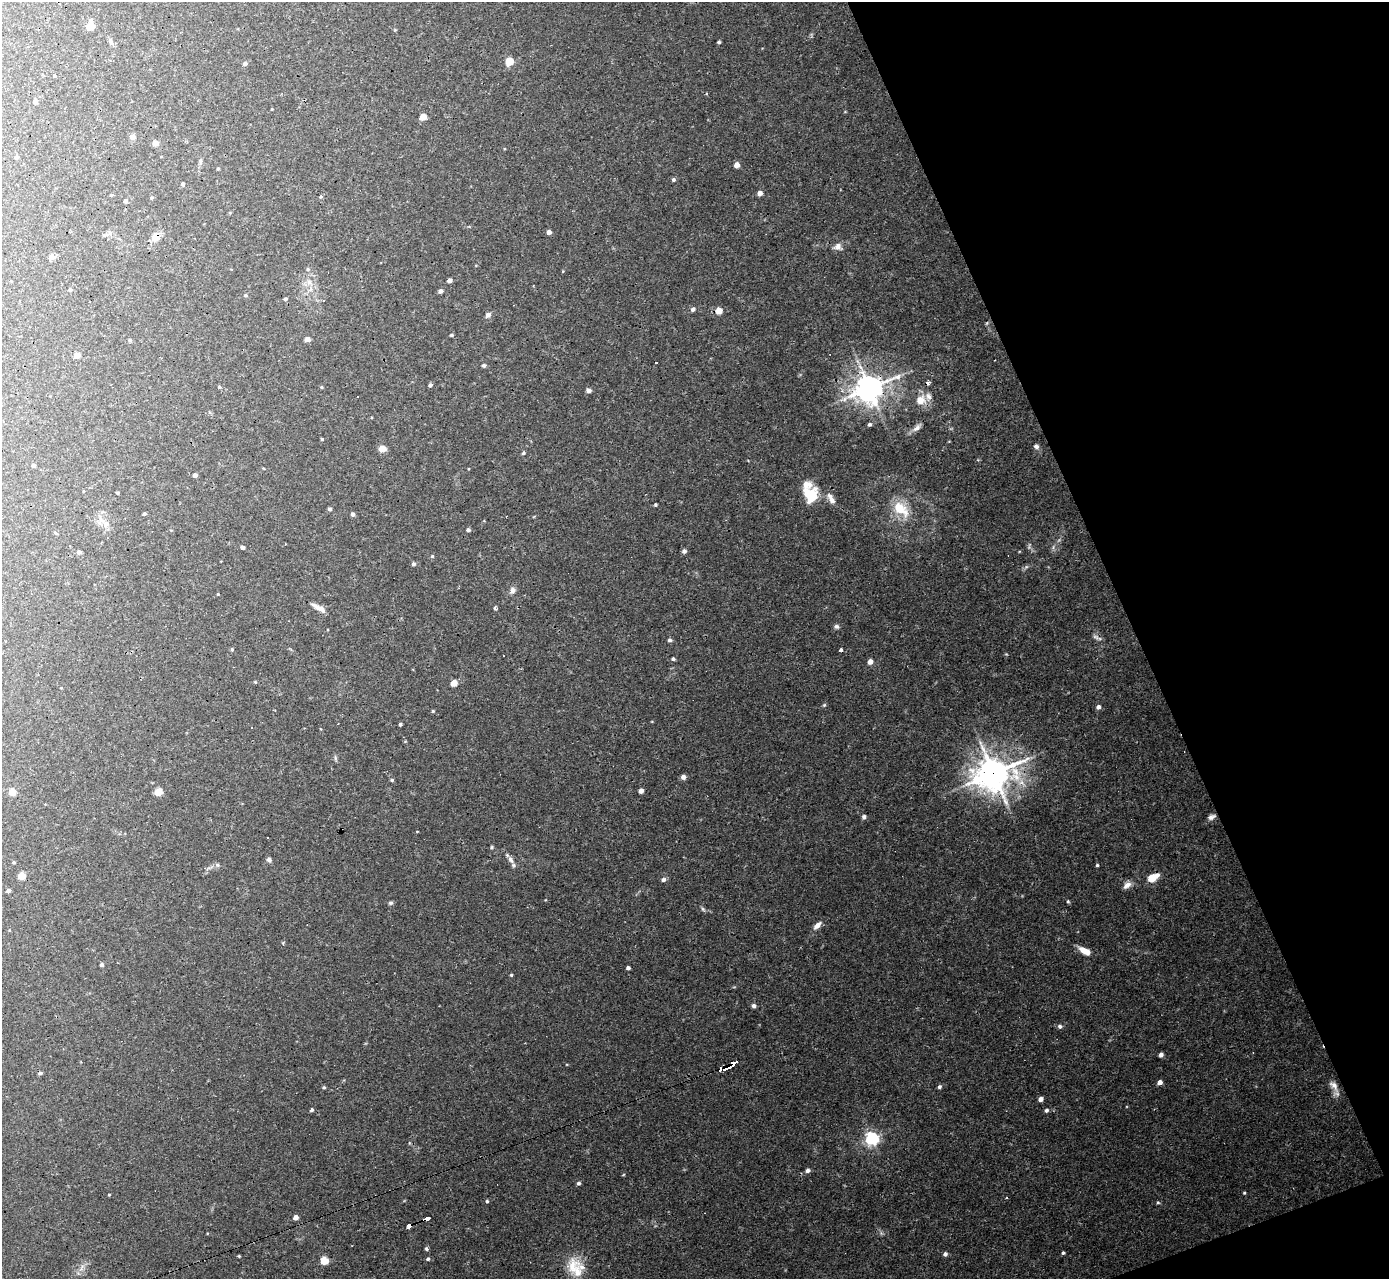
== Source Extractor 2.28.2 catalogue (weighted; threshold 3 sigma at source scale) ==
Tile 12 of 4 x 4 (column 4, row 3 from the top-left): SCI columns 4161-5547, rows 1556-2832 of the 5547 x 5534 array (HDU 1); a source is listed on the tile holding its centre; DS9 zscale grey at full resolution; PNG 1391 x 1281 px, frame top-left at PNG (2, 2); no overlay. Shown black and unused: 19% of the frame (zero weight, under 3 of 4 exposures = <1% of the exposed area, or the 3 px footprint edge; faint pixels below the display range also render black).
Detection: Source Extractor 2.28.2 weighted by HDU 2 'WHT'; one run over the whole footprint, this tile lists its part. Background 0.0301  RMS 0.0024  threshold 0.0108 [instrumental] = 3 sigma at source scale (4.5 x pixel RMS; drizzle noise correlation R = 1.50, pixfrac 1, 0.05/0.05 arcsec/px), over >= 5 px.
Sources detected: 162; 6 cosmic-ray / hot-pixel residue — not listed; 4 inside a brighter listed object's ellipse — not listed separately; the other 152 listed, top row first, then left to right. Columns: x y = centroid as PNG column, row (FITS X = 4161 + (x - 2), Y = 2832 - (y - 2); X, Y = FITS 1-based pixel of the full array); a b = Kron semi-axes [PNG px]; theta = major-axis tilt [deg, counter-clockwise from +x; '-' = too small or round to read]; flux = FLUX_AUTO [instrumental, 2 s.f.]
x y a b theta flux
91 20 6 5 - 0.45
91 26 5 5 - 3.3
111 41 9 5 -84 0.59
719 42 3 3 - 0.39
509 61 5 5 - 8.3
245 64 5 4 - 0.82
55 76 3 3 - 0.26
35 101 4 4 - 0.91
272 109 3 3 - 0.19
423 117 5 4 - 4.8
133 137 5 5 - 1.4
155 143 5 4 - 2
17 157 4 4 - 0.57
201 161 10 4 85 0.53
737 165 4 4 - 2.1
218 169 3 3 - 0.27
673 180 5 4 - 0.5
183 184 4 3 - 0.5
760 193 4 4 - 1.3
111 195 4 3 - 0.22
152 197 4 3 - 0.26
321 197 6 4 42 0.32
125 201 4 3 - 0.51
549 232 4 4 - 1.1
155 237 13 8 54 1.9
838 247 10 9 - 1.3
52 257 6 5 - 1.1
308 269 6 5 - 0.35
449 280 4 4 - 1.2
309 282 7 6 - 0.89
70 290 4 3 - 0.38
441 291 4 4 - 0.91
245 295 5 4 - 0.36
285 299 4 4 - 0.41
323 300 4 2 - 0.2
693 309 5 5 - 0.76
719 311 5 5 - 3.5
488 315 5 4 - 1.2
987 323 6 3 71 0.24
451 335 4 3 - 0.37
307 339 5 4 - 1.1
130 340 5 4 - 0.36
77 355 5 5 - 1.9
995 360 2 2 - 0.12
484 365 5 4 - 0.68
430 385 4 3 - 0.66
219 387 4 3 - 0.3
321 387 5 3 - 0.2
869 388 10 9 - 300
589 390 5 4 - 0.98
921 400 14 13 - 3.3
869 424 5 4 - 0.48
917 428 14 6 42 1.2
322 439 3 3 - 0.31
1036 446 7 6 - 0.74
383 449 5 4 - 3.8
523 453 4 4 - 0.49
33 466 3 3 - 0.54
195 475 4 4 - 0.98
117 493 3 2 - 0.26
811 495 18 15 -83 6.9
831 498 15 6 -60 1.5
655 505 3 3 - 0.32
330 509 4 4 - 0.52
900 509 22 13 -41 6.6
144 514 3 3 - 0.4
353 514 4 4 - 0.78
106 524 8 8 - 1.4
468 530 4 4 - 0.72
55 533 6 4 -5 0.27
242 547 4 4 - 0.73
684 551 5 5 - 0.69
79 552 4 4 - 0.84
432 556 4 4 - 0.33
413 564 5 4 - 0.54
512 590 10 7 -87 0.99
218 594 3 3 - 0.18
319 608 20 6 -29 1.7
495 608 4 3 - 0.51
836 626 7 6 - 0.6
1096 637 12 5 -33 0.77
669 640 6 4 0 0.45
232 649 5 4 - 0.29
841 650 4 3 - 0.56
673 659 4 4 - 0.41
870 662 5 4 - 1.7
255 682 4 4 - 0.21
454 683 5 4 - 2.9
824 705 5 4 - 0.28
1098 707 5 4 - 0.99
433 711 5 4 - 0.27
400 724 3 3 - 0.54
335 758 6 4 72 0.38
993 773 13 11 15 380
683 777 5 5 - 0.96
392 780 4 4 - 0.34
641 791 4 4 - 1.2
12 792 5 5 - 3.5
158 792 5 5 - 3.3
864 817 5 4 - 0.63
1211 817 10 6 23 0.87
417 831 4 2 - 0.16
492 847 5 3 - 0.28
269 859 5 5 - 0.74
511 860 12 6 -55 1.2
14 862 4 3 - 0.27
217 865 6 5 - 0.44
1097 865 3 3 - 0.31
22 876 6 5 - 2.6
1152 878 10 6 29 5.1
663 880 5 5 - 0.72
1127 885 11 6 40 1.3
8 890 4 3 - 0.7
1068 901 4 4 - 0.3
391 903 5 5 - 0.48
703 909 7 5 -46 0.44
817 925 11 5 44 1.5
1085 951 13 6 -29 2.7
102 965 4 4 - 0.57
628 968 4 3 - 0.66
511 975 4 4 - 0.29
754 1006 4 4 - 0.88
1060 1026 6 5 - 0.65
1161 1055 4 4 - 0.99
733 1064 6 4 39 62
721 1068 5 3 - 160
40 1073 4 3 - 0.56
1160 1082 4 4 - 1.4
1334 1085 18 8 -55 1.9
324 1087 4 4 - 0.34
939 1087 5 4 - 0.52
1041 1099 4 4 - 1.1
312 1110 4 4 - 0.56
1046 1110 5 4 - 0.58
872 1138 6 5 - 62
808 1170 5 5 - 0.75
579 1183 4 4 - 0.54
1244 1193 4 3 - 0.26
109 1195 3 3 - 0.21
487 1201 4 4 - 0.34
1158 1202 5 4 - 0.32
296 1217 4 4 - 1.7
427 1219 4 4 - 22
410 1225 5 3 - 33
426 1249 6 4 -23 0.38
1063 1253 4 3 - 0.37
945 1254 4 4 - 0.89
239 1256 3 3 - 0.23
428 1259 5 4 - 0.42
324 1261 5 4 - 7.3
572 1266 30 12 86 4.8
82 1267 12 3 59 0.76
Overlapping masked pixels (flux is a lower limit): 7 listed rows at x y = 155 237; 869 388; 993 773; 733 1064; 721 1068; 427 1219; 410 1225